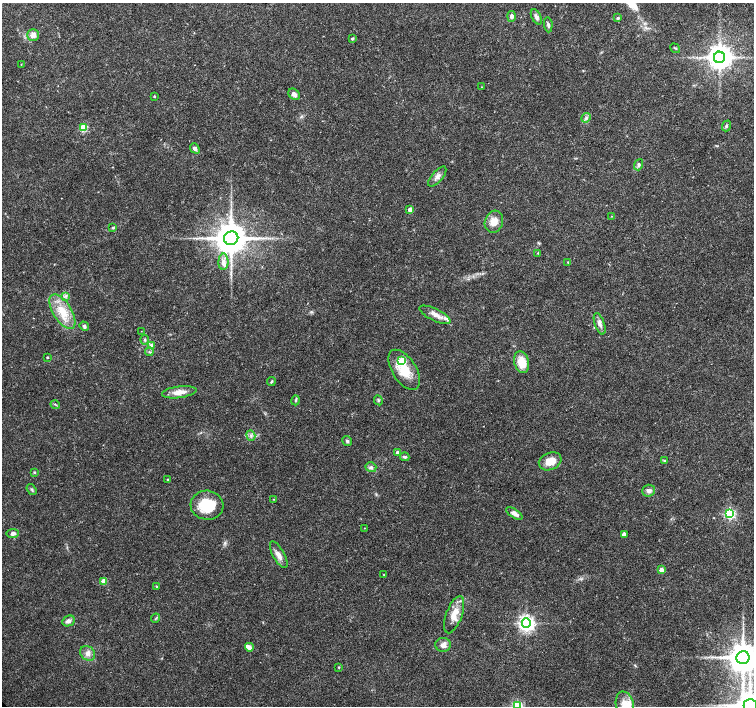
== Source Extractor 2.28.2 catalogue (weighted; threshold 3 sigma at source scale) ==
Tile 10 of 4 x 4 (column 2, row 3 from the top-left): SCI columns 1511-3014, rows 1574-2981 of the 6030 x 6030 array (HDU 1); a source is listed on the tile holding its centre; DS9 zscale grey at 2 x 2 block average (1 PNG px = mean of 2 x 2 image px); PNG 756 x 708 px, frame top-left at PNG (2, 3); each listed source drawn as its Kron ellipse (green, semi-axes under 4 px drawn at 4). Shown black and unused: <1% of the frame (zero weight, under 3 of 4 exposures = <1% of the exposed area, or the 3 px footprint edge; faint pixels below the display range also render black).
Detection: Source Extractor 2.28.2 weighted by HDU 2 'WHT'; one run over the whole footprint, this tile lists its part. Background 0.0237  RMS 0.0019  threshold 0.00866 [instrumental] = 3 sigma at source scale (4.5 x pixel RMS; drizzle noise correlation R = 1.50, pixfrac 1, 0.0396/0.0396 arcsec/px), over >= 5 px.
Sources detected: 83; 1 long thin detection or spike segment (spike, bleed or trail) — neither listed nor drawn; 3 inside a brighter listed object's ellipse — not listed separately; the other 79 listed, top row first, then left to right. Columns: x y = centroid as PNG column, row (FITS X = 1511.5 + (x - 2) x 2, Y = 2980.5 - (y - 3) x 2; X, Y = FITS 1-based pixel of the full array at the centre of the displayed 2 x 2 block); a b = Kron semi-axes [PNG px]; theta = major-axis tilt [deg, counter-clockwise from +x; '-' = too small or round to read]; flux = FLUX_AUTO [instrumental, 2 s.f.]
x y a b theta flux
512 16 5 4 - 1.8
536 17 8 4 -62 1.6
618 18 3 3 - 0.74
548 25 7 4 -85 1.1
33 35 6 6 - 2.9
352 39 3 2 - 0.65
675 48 5 2 - 0.43
719 57 5 5 - 580
21 64 2 2 - 0.24
482 87 3 2 - 0.28
294 94 6 5 - 1.7
154 96 2 2 - 0.54
586 118 5 3 - 0.9
726 126 5 4 - 0.86
83 128 3 3 - 23
195 148 6 4 -49 1.4
639 165 6 4 70 0.88
437 177 12 5 49 2.1
410 209 3 3 - 5.1
611 216 2 2 - 0.26
494 222 11 9 73 4.8
113 228 4 3 - 0.56
231 238 7 6 - 1200
538 253 3 2 - 0.34
223 262 8 5 88 2
568 262 3 2 - 0.31
65 296 3 2 - 0.57
62 312 19 9 -58 9.6
435 315 17 6 -26 3.6
600 324 11 5 -71 2
84 326 5 3 - 1
141 331 2 2 - 0.14
145 340 5 4 - 0.74
152 345 3 3 - 3.7
149 352 4 3 - 0.59
47 357 2 2 - 0.57
402 360 3 3 - 17
522 362 11 7 -75 7.7
404 370 22 12 -57 12
271 381 5 3 - 0.62
179 392 17 6 8 4.9
296 400 5 2 - 0.61
378 400 5 3 - 0.68
55 404 4 2 - 0.39
251 436 5 2 - 0.75
347 441 5 4 - 0.95
398 453 3 3 - 2.4
405 457 5 3 - 0.78
550 461 12 8 22 6.7
665 461 4 3 - 0.51
371 467 5 5 - 1.2
34 472 3 3 - 0.58
168 479 3 3 - 0.38
32 490 6 2 -54 0.62
649 491 6 6 - 1.8
274 499 3 2 - 0.25
207 505 16 14 -5 15
514 513 9 4 -34 2.3
729 514 4 4 - 65
364 528 2 2 - 0.2
13 533 6 4 7 1.6
624 534 3 3 - 3.1
279 555 15 5 -61 3.3
661 570 3 3 - 3.5
384 575 3 2 - 0.32
104 581 3 3 - 8.8
157 587 3 3 - 0.42
454 615 20 8 70 7.2
156 618 5 2 - 0.39
69 621 6 5 - 1.5
526 623 4 4 - 180
443 645 8 7 - 2.6
249 647 4 4 - 2.3
88 653 8 6 -45 2.4
743 657 6 6 - 1000
339 667 3 2 - 0.32
625 705 13 9 -73 5.8
750 705 6 6 - 900
517 706 4 4 - 47
Isophote crosses this tile's border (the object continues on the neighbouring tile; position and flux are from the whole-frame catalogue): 4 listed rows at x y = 743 657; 625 705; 750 705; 517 706
Diffuse or blended objects may show on this block-average render without a row.